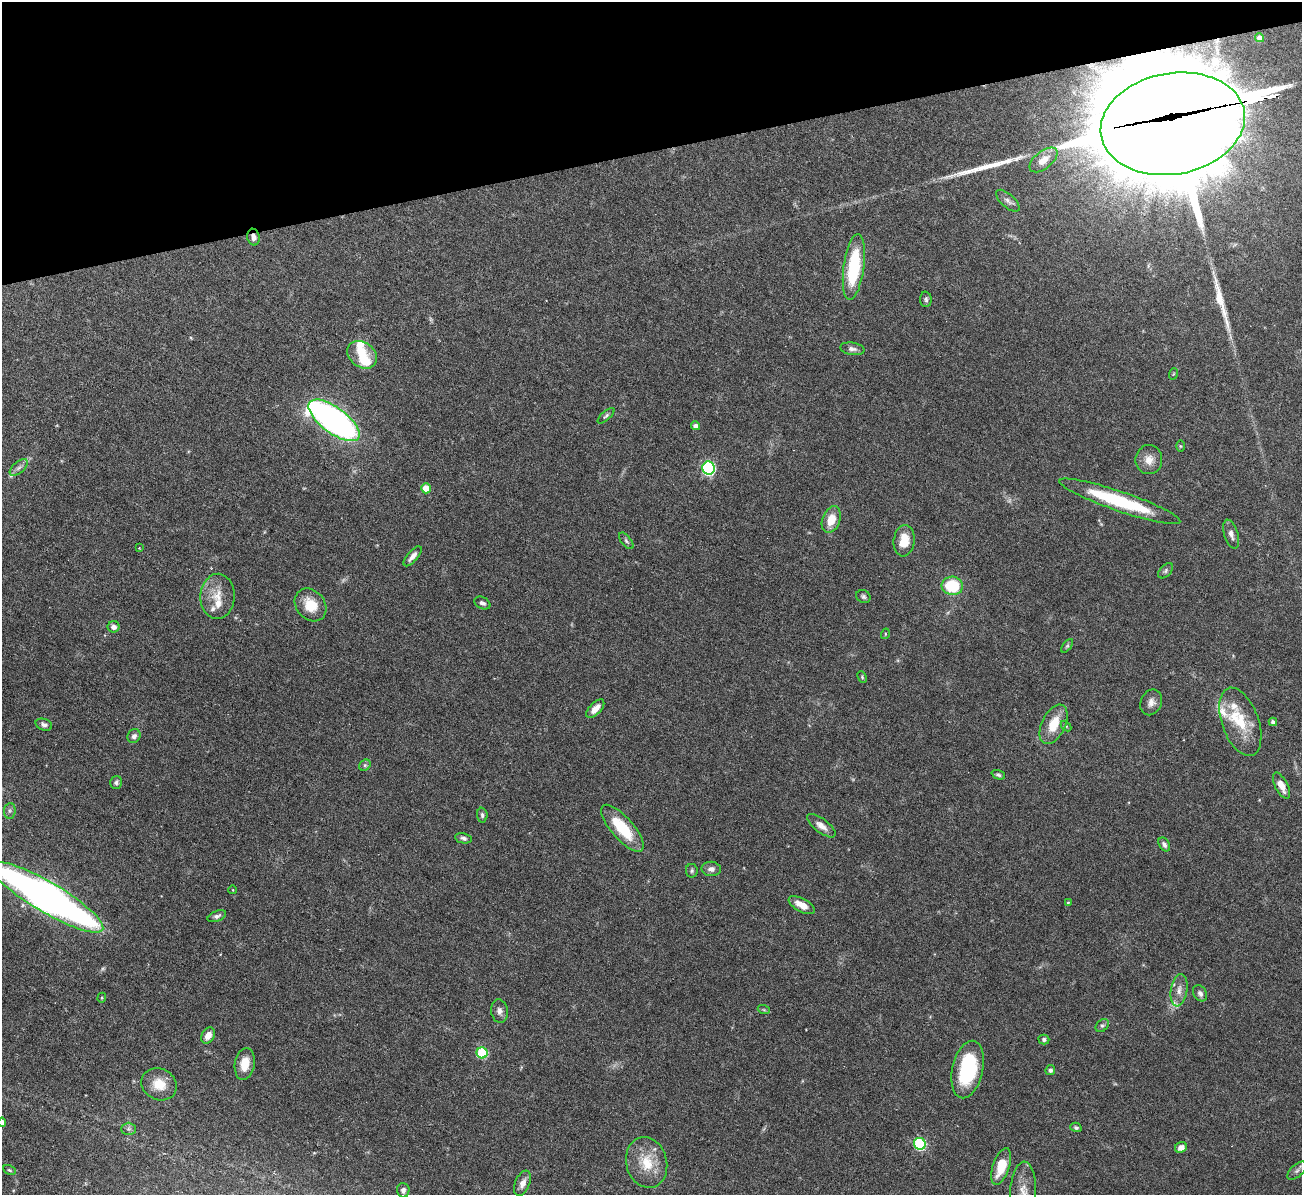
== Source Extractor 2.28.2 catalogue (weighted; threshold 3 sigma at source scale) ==
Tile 3 of 4 x 4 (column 3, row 1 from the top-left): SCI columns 2599-3898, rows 3725-4917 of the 5198 x 5182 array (HDU 1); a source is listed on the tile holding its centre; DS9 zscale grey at full resolution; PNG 1304 x 1197 px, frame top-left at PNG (2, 2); each listed source drawn as its Kron ellipse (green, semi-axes under 4 px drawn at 4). Shown black and unused: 13% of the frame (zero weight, under 3 of 6 exposures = <1% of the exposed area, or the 3 px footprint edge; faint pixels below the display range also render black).
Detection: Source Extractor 2.28.2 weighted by HDU 2 'WHT'; one run over the whole footprint, this tile lists its part. Background 0.0886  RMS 0.0033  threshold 0.0136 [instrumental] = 3 sigma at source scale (4.09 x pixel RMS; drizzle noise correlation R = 1.36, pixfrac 0.8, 0.05/0.05 arcsec/px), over >= 5 px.
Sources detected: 101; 1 too faint to see at this stretch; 4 inside a brighter object's white glare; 3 long thin detections or spike segments (spike, bleed or trail) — neither listed nor drawn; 8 inside a brighter listed object's ellipse — not listed separately; the other 85 listed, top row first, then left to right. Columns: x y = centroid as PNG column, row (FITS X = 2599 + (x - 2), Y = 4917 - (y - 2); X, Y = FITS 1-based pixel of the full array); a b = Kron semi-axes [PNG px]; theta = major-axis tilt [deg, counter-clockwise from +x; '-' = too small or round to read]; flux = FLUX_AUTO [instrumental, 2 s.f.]
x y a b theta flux
1260 38 4 4 - 1.1
1173 124 73 50 10 6300
1043 160 16 8 39 4
1008 201 14 6 -41 1.3
253 237 8 6 -78 1.5
854 267 33 10 82 22
926 299 8 6 -87 0.76
852 349 12 6 -8 1.3
362 355 16 12 -38 5.6
1173 374 6 3 70 0.34
606 416 10 4 42 0.66
334 420 30 13 -37 120
695 426 4 4 - 1.2
1180 446 6 4 -89 0.38
1149 460 14 13 - 3.2
19 468 11 5 41 1.2
708 468 6 6 - 47
426 488 5 4 - 4.8
1120 501 64 10 -19 24
831 520 14 9 69 5.1
1231 534 15 7 -73 1.6
626 541 10 5 -52 0.69
904 541 16 10 83 6.1
139 548 2 2 - 0.21
413 556 12 5 49 1.8
1166 571 9 5 47 0.7
952 586 10 9 - 15
218 596 22 17 89 5.9
863 597 7 6 - 0.71
482 603 8 5 -28 1
311 605 18 14 -49 6.9
114 627 6 5 - 1.6
885 634 5 3 - 0.26
1067 646 8 4 54 0.5
862 677 6 4 -66 0.37
1151 702 13 10 67 2.1
595 709 11 6 46 2.7
1240 722 36 18 -70 11
1273 722 4 4 - 0.96
1054 724 21 11 64 7.1
44 725 8 5 -19 0.95
1066 726 6 4 -45 0.39
134 736 7 6 - 1.1
365 765 6 5 - 0.61
998 775 7 4 -22 0.58
116 782 6 6 - 0.8
1281 786 14 6 -63 3
10 811 8 5 83 0.75
482 815 7 5 -87 0.76
821 826 17 7 -37 2.2
622 828 29 11 -49 13
463 838 8 5 -11 0.84
1164 844 7 5 -58 0.98
711 869 9 7 -2 1.5
692 871 7 6 - 0.67
233 890 4 3 - 0.23
47 897 65 15 -30 250
1068 903 3 3 - 0.33
802 905 14 6 -28 3.5
217 916 10 5 22 1
1179 990 16 8 81 2.5
1200 993 8 6 -56 1.1
102 998 5 4 - 0.34
764 1010 6 4 -19 0.37
500 1011 12 8 -82 1.5
1102 1025 7 5 46 0.63
208 1035 8 6 60 2.5
1044 1039 5 5 - 0.75
482 1053 5 5 - 18
245 1064 16 9 80 5.2
968 1069 29 15 78 22
1050 1070 5 5 - 0.8
159 1084 18 15 -27 5.9
2 1122 4 4 - 1.8
1076 1127 6 4 -16 0.65
129 1129 7 6 - 0.88
920 1144 6 5 - 30
1181 1147 6 5 - 1.8
647 1162 25 20 -75 9.2
1001 1166 19 8 71 8.1
9 1170 7 4 -27 0.49
1297 1171 12 6 42 1.1
522 1183 13 7 67 2.2
403 1190 7 6 - 1.2
1023 1193 31 13 88 5.8
Overlapping masked pixels (flux is a lower limit): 2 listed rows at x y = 1173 124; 253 237
Isophote crosses this tile's border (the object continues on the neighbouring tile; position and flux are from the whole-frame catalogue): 4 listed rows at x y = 47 897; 2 1122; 1297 1171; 1023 1193